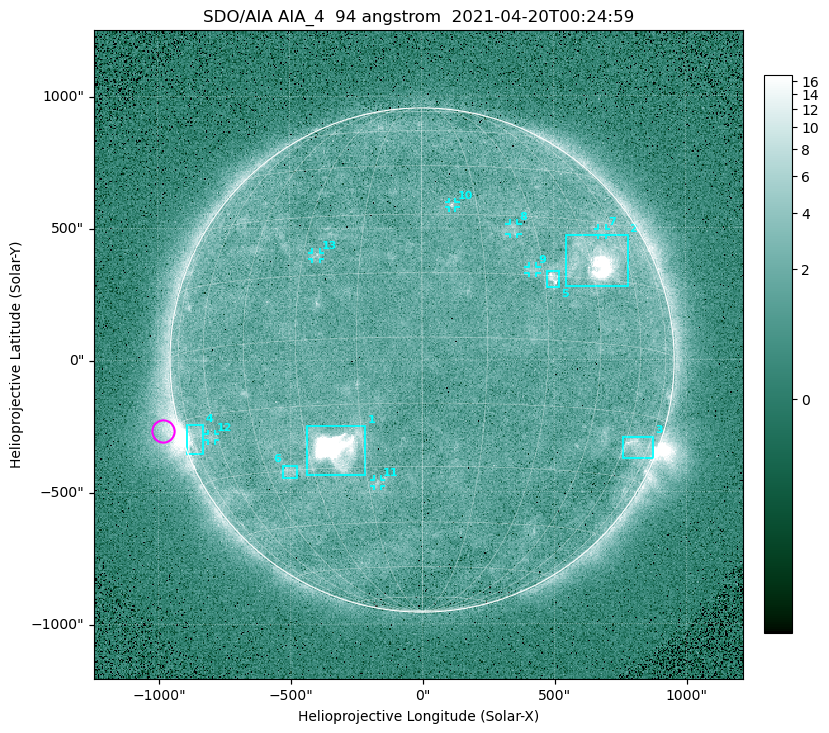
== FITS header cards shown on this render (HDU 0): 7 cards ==
TELESCOP= 'SDO/AIA '
INSTRUME= 'AIA_4   '
WAVELNTH=                   94
WAVEUNIT= 'angstrom'
DATE-OBS= '2021-04-20T00:24:59.12'
CTYPE1  = 'HPLN-TAN'
CTYPE2  = 'HPLT-TAN'

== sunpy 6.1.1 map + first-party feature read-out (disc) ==
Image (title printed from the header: SDO/AIA AIA_4  94 angstrom  2021-04-20T00:24:59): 512 x 512 px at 4.8 arcsec/px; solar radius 955 arcsec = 199 px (full disc in frame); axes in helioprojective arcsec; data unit not stated in the header (colour bar unlabelled)
Orientation: roll -0.138 deg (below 1 deg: not rotated)
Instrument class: DISC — disc imager (sunpy class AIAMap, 94 A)
Bright regions (active regions / flare kernels): reference = the median radial profile (limb darkening/brightening removed); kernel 5 px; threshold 5 sigma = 2.46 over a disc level ~1.73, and >= 1.15x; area >= 9 px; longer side >= 5 px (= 24 arcsec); searched inside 0.97 R_sun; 13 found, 13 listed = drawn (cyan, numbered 1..; 7 of them under ~33 arcsec drawn as corner ticks so the feature stays visible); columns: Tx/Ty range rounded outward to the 10 arcsec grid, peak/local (2 s.f.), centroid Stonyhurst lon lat
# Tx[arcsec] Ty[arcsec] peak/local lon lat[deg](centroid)
1 -440..-210 -440..-250 565 -22 -25
2 540..780 280..470 32 +47 +20
3 760..880 -380..-290 4.4 +67 -22
4 -900..-830 -360..-240 7.1 -73 -19
5 470..520 270..340 5.6 +32 +15
6 -530..-470 -450..-400 2.9 -38 -30
7 670..700 470..500 2.8 +54 +27
8 330..370 470..520 2.6 +24 +26
9 400..440 330..360 2.8 +27 +16
10 100..130 580..600 3.1 +8 +33
11 -180..-160 -480..-450 2.8 -12 -34
12 -810..-780 -300..-280 2.5 -63 -20
13 -420..-380 380..410 2.8 -26 +20
Off-limb structures (1.02-1.3 R_sun): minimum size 50 px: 5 found; the strongest spans PA ~90..115 deg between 1.02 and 1.21 R_sun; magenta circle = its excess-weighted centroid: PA ~105 deg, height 1.06 R_sun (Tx ~-980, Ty ~-270 arcsec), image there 4.8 x the reference